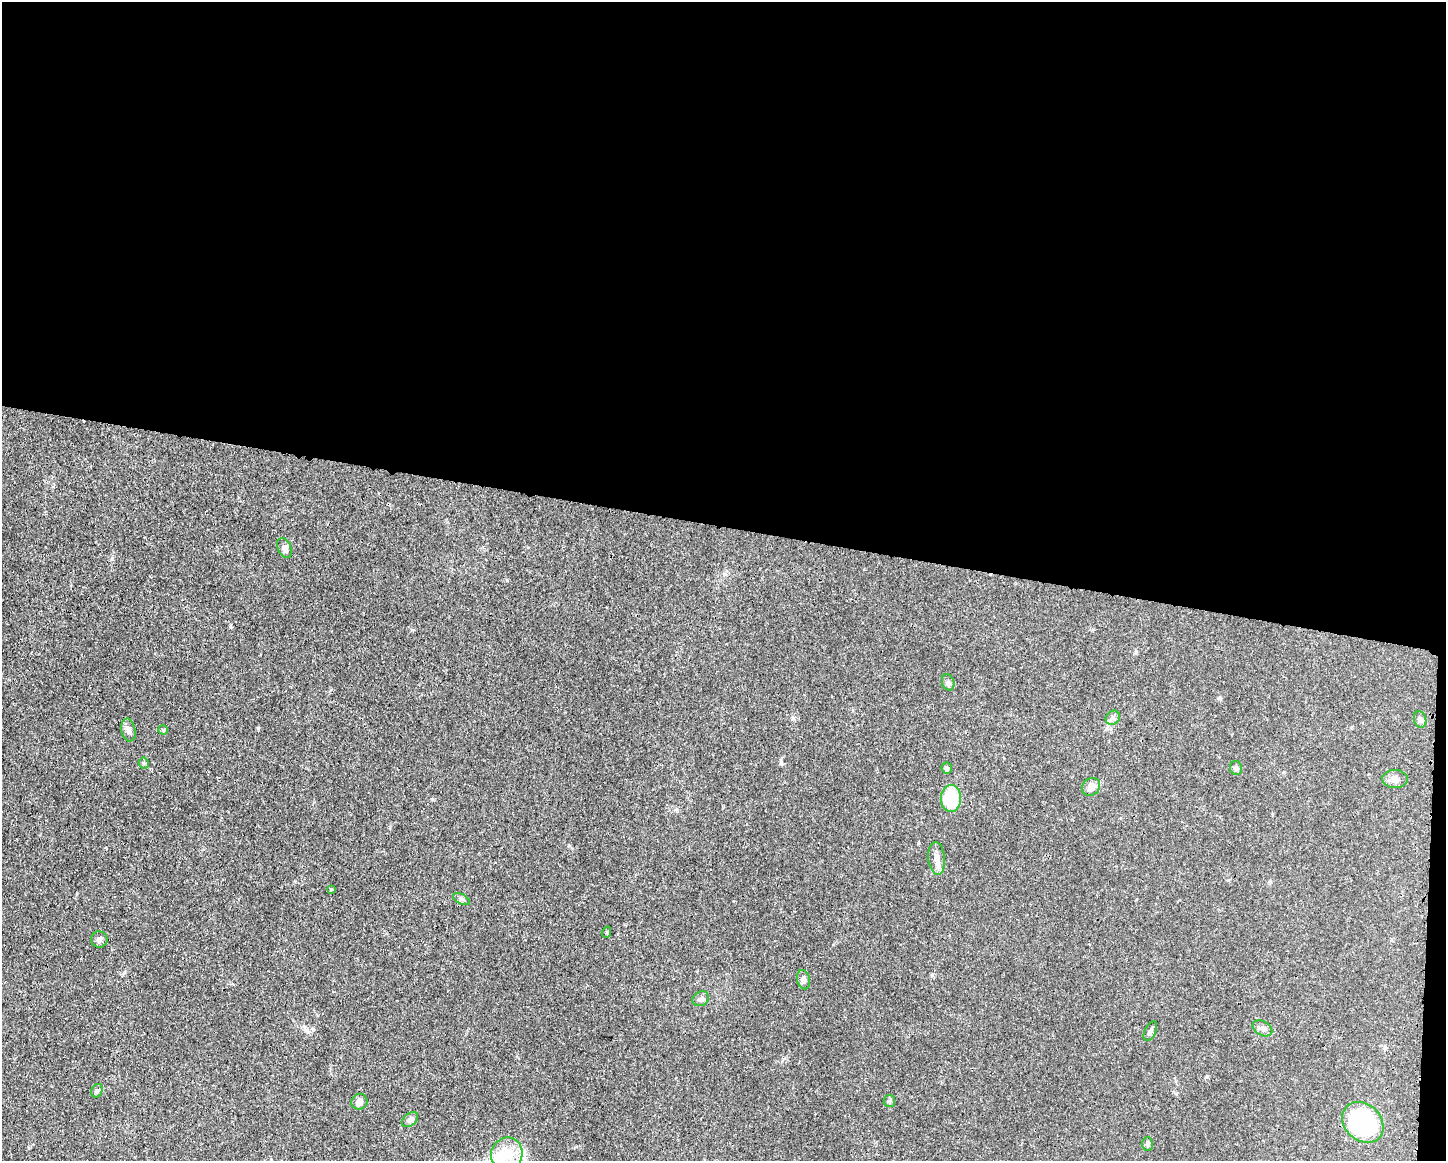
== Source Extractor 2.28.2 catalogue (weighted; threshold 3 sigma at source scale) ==
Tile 3 of 3 x 4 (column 3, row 1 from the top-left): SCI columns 3006-4449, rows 3485-4643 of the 4680 x 4647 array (HDU 1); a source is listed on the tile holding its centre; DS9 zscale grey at full resolution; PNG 1448 x 1163 px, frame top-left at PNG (2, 2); each listed source drawn as its Kron ellipse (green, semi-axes under 4 px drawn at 4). Shown black and unused: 46% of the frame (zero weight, under 3 of 4 exposures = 1% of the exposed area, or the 3 px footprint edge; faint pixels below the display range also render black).
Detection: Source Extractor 2.28.2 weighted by HDU 2 'WHT'; one run over the whole footprint, this tile lists its part. Background 0.021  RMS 0.0023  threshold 0.0103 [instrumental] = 3 sigma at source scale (4.5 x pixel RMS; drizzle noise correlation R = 1.50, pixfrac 1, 0.05/0.05 arcsec/px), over >= 5 px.
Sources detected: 28; all 28 listed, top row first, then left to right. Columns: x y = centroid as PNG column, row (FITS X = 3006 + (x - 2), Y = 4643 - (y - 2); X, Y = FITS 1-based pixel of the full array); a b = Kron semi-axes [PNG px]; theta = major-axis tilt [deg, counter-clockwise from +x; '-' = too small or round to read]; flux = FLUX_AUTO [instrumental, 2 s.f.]
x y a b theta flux
284 548 11 6 -65 0.91
948 682 8 6 -74 0.61
1113 718 8 6 46 0.65
1420 719 8 6 -74 0.56
128 730 12 7 -78 1
163 730 5 5 - 0.24
144 763 5 5 - 0.32
947 768 6 5 - 0.6
1236 768 7 6 - 0.58
1395 779 13 9 -4 1.3
1091 787 10 8 40 1.9
951 798 13 10 89 11
937 858 16 8 -84 1.6
331 889 4 3 - 0.25
461 899 9 5 -27 0.53
607 932 6 3 72 0.27
99 940 8 8 - 0.67
804 980 10 6 -79 0.71
701 999 8 7 - 0.67
1262 1028 10 7 -30 0.87
1150 1031 10 5 65 0.69
97 1091 7 5 66 0.46
889 1101 6 5 - 0.39
359 1102 8 7 - 1.1
410 1120 9 6 39 0.67
1363 1122 22 18 -43 29
1148 1144 7 5 89 0.47
507 1154 17 15 67 4.8
Unlisted compact peaks at least as high as the median listed source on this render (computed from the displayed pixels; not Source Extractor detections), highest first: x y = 258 728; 412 630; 932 975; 432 799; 781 762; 1219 698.